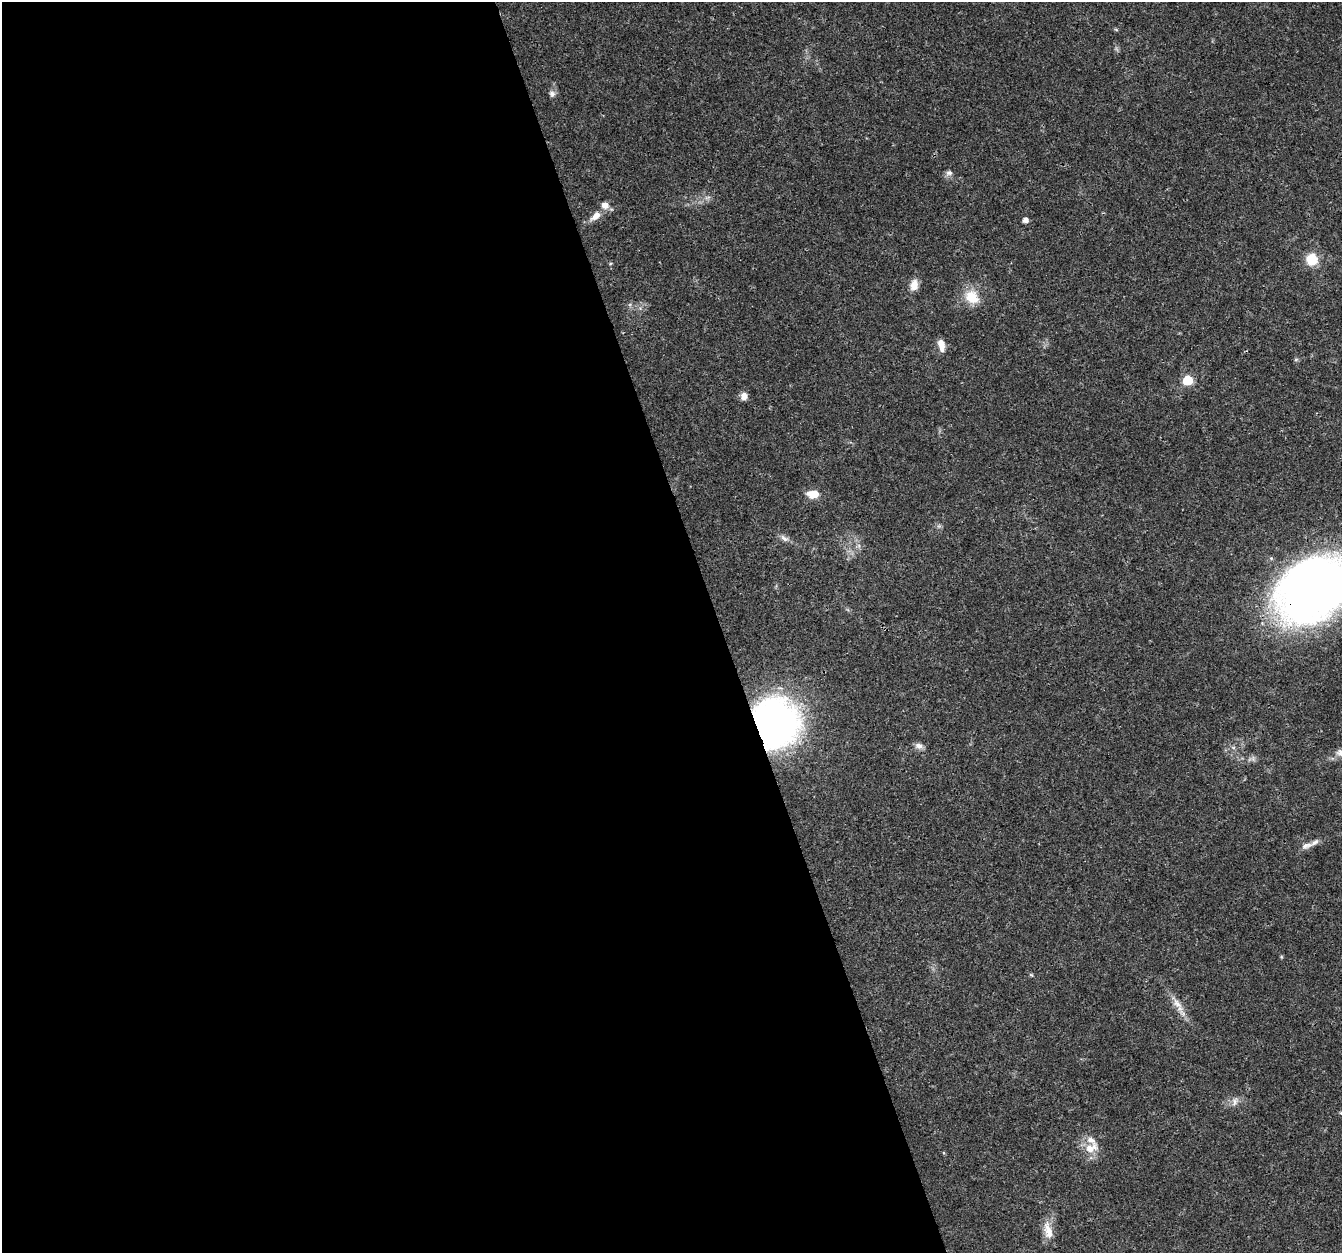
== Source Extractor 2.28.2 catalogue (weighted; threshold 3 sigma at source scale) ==
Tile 9 of 4 x 4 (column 1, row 3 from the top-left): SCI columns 1-1340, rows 1367-2617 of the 5358 x 5181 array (HDU 1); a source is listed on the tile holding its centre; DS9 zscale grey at full resolution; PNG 1344 x 1255 px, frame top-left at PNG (2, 2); no overlay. Shown black and unused: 54% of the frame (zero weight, under 3 of 4 exposures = <1% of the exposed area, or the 3 px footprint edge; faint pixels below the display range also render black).
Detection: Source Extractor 2.28.2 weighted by HDU 2 'WHT'; one run over the whole footprint, this tile lists its part. Background 0.0264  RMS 0.002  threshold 0.0088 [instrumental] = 3 sigma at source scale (4.5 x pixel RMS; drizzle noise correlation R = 1.50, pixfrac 1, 0.0396/0.0396 arcsec/px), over >= 5 px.
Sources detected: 29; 1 too faint to see at this stretch — not listed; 3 inside a brighter listed object's ellipse — not listed separately; the other 25 listed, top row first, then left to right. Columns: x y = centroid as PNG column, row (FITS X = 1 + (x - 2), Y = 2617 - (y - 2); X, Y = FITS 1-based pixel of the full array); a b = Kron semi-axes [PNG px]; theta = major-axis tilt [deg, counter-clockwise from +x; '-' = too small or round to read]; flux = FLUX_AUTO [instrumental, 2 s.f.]
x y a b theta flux
1116 30 6 4 -20 0.22
552 94 9 8 - 0.74
949 173 10 7 7 0.68
596 216 15 8 42 1.8
1025 220 5 4 - 1.1
1311 259 12 12 - 4.3
914 285 14 9 81 1.8
972 297 22 17 -39 4.3
941 345 16 7 -77 1.6
1296 359 6 4 19 0.26
1187 380 6 6 - 12
744 396 9 7 83 1.3
813 494 12 8 1 2.9
784 538 14 6 -31 0.89
1314 589 65 46 34 170
776 722 47 42 -76 70
919 746 11 7 -15 0.92
1341 753 12 8 -5 1.1
1306 846 15 7 20 1.1
1281 957 6 3 72 0.2
1031 975 6 4 -30 0.22
1177 1003 18 10 -50 2
1235 1101 13 7 70 1
1090 1148 19 11 24 2.9
1048 1231 26 11 -74 2.7
Overlapping masked pixels (flux is a lower limit): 2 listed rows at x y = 1314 589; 776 722
Isophote crosses this tile's border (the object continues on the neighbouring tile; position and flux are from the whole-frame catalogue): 2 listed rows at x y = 1314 589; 1341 753